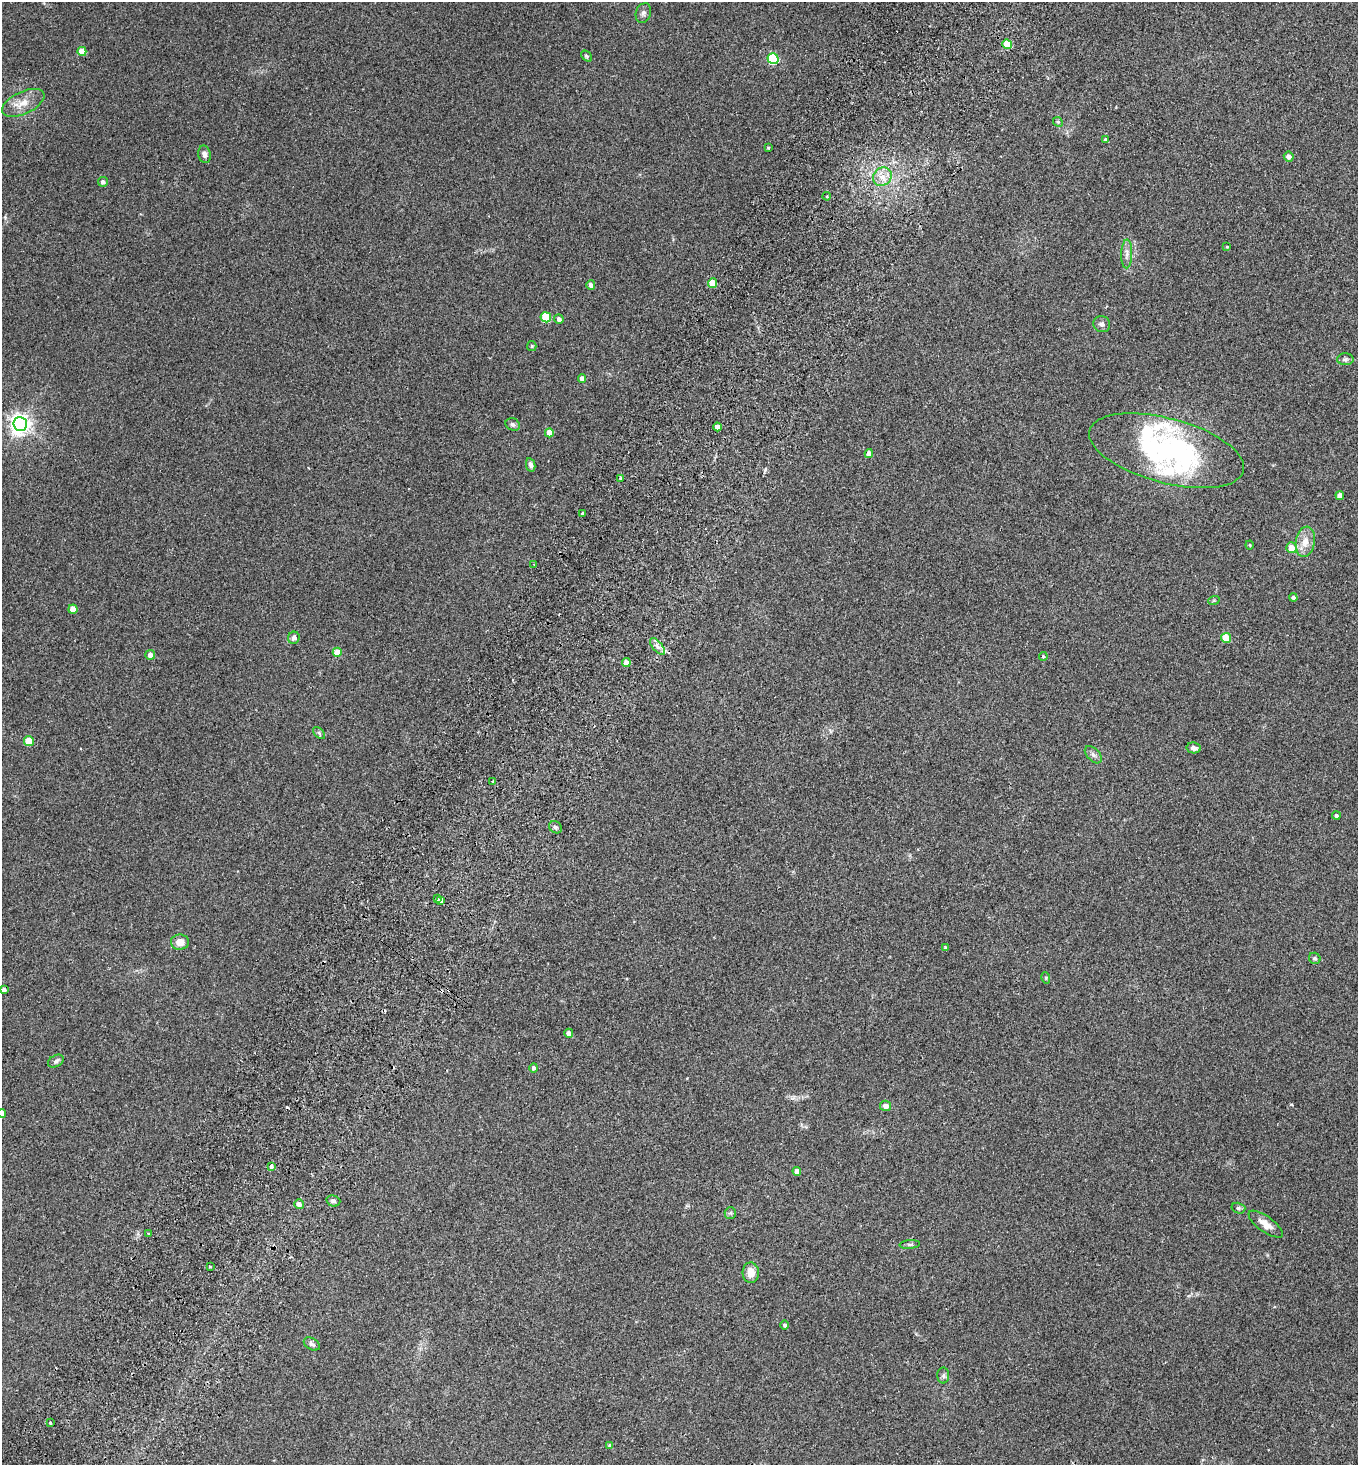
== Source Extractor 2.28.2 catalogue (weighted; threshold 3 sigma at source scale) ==
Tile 7 of 4 x 4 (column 3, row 2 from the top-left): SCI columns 2912-4267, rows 2962-4424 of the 5962 x 5923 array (HDU 1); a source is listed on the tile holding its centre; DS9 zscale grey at full resolution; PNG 1360 x 1467 px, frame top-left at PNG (2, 2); each listed source drawn as its Kron ellipse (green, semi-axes under 4 px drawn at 4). Shown black and unused: <1% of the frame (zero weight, under 2 of 3 exposures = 3% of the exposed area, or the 3 px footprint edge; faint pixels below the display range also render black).
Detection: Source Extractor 2.28.2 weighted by HDU 2 'WHT'; one run over the whole footprint, this tile lists its part. Background 0.0747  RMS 0.0096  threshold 0.0432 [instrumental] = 3 sigma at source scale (4.5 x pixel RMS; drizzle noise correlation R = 1.50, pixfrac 1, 0.05/0.05 arcsec/px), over >= 5 px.
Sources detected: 92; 5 cosmic-ray / hot-pixel residue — neither listed nor drawn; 4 inside a brighter listed object's ellipse — not listed separately; the other 83 listed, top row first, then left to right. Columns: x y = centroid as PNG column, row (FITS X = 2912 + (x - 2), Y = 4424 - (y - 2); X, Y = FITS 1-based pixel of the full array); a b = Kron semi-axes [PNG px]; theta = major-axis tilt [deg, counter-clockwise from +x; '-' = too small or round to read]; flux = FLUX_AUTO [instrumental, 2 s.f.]
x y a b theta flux
643 13 10 7 72 2.9
1007 44 5 4 - 31
82 51 4 4 - 15
586 56 6 4 -41 1.4
773 59 5 5 - 78
23 103 23 11 25 12
1058 122 5 4 - 1.2
1106 140 4 4 - 2.6
768 148 3 3 - 0.91
204 154 9 6 -78 3.3
1289 156 5 4 - 5
882 177 10 8 47 8
103 182 5 5 - 2.9
827 196 4 3 - 0.89
1227 247 3 3 - 0.72
1127 254 14 5 88 4.3
712 283 5 4 - 23
591 285 4 4 - 4.6
546 317 5 5 - 37
559 319 5 4 - 3.5
1102 324 8 8 - 3.1
532 346 5 4 - 1
1345 359 8 6 2 2.5
582 378 4 4 - 5
20 424 7 6 - 580
513 424 7 6 - 2.3
718 427 4 4 - 8.1
549 433 4 4 - 13
1167 451 80 32 -15 170
869 453 4 4 - 5.9
531 465 7 4 -78 2.9
620 478 4 2 - 0.93
1340 496 4 4 - 6.6
583 514 4 3 - 4.6
1305 542 15 9 81 10
1250 545 4 4 - 0.89
1292 548 5 5 - 13
534 565 3 2 - 0.69
1293 597 4 3 - 2.1
1214 600 6 3 19 0.97
73 609 4 4 - 12
294 638 6 5 - 3.8
1226 638 5 5 - 27
658 646 10 5 -51 3.5
337 652 4 4 - 14
150 655 5 5 - 4.5
1043 656 4 4 - 1.1
626 663 4 4 - 6.4
319 733 7 4 -46 1.8
29 741 5 5 - 24
1194 748 7 5 -11 4.5
1093 755 10 6 -45 3.2
493 782 3 3 - 1.3
1336 816 4 4 - 2.1
555 827 7 5 -36 2.1
438 899 3 3 - 2.8
441 901 3 3 - 2.7
180 942 9 7 1 8.4
945 948 4 4 - 1.4
1315 958 6 5 - 1.7
1046 978 6 3 -73 0.9
4 990 4 4 - 2.7
569 1033 4 4 - 4.7
56 1061 8 5 29 2.3
534 1068 5 4 - 2.1
886 1106 5 5 - 4.7
2 1113 4 4 - 6.4
271 1166 4 3 - 13
797 1171 4 4 - 5.7
333 1201 7 5 -16 2.3
299 1204 5 5 - 3.6
1238 1208 7 5 -16 1.7
730 1213 6 5 - 1.5
1266 1224 20 7 -36 9.1
148 1234 3 3 - 3.7
910 1244 10 4 5 1.9
210 1266 3 3 - 1.6
751 1273 10 8 -88 9.4
785 1325 4 4 - 2
312 1344 8 5 -31 2.4
943 1376 8 6 90 2.2
50 1422 3 3 - 1.5
610 1446 4 4 - 2.9
Isophote crosses this tile's border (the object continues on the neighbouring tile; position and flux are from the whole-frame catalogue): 1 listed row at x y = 2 1113